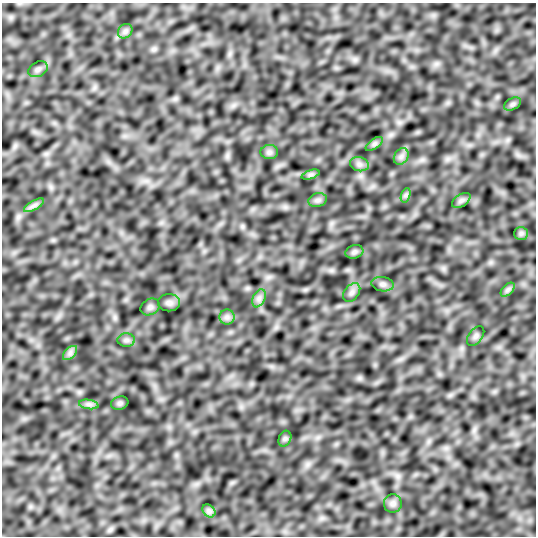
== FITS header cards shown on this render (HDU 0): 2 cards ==
NAXIS1  =                  534
NAXIS2  =                  534

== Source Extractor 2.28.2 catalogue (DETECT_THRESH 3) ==
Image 534 x 534 px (HDU 0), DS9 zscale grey, 1 PNG px = 1 image px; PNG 538 x 538 px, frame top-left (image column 1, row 534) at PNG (2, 3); each listed source drawn as its Kron ellipse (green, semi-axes under 4 px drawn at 4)
Background -0.0741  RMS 3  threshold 9.04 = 3 sigma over >= 5 px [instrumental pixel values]
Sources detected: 29; all 29 listed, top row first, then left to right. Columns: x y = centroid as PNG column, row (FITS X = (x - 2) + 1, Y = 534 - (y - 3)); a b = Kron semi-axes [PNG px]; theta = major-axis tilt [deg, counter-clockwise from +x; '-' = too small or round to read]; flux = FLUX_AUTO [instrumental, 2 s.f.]
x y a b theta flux
125 31 8 6 45 630
38 69 10 7 28 650
513 104 9 6 27 460
374 144 10 5 35 550
269 152 9 7 0 630
401 156 9 6 55 770
359 164 9 7 -15 790
311 175 9 4 18 470
406 195 7 4 71 460
318 200 9 6 15 640
461 200 10 6 33 620
34 205 11 4 30 720
521 233 7 6 - 470
354 252 9 6 16 550
383 284 11 7 -8 750
508 290 8 5 45 530
352 293 10 7 51 790
259 298 9 6 65 820
169 303 11 8 0 780
150 307 10 7 29 620
227 317 7 7 - 730
476 336 11 6 53 630
126 340 8 7 - 620
70 353 9 5 45 660
120 403 9 6 15 450
89 404 10 4 -8 670
285 439 8 6 69 430
393 503 9 9 - 820
209 511 7 5 -45 580